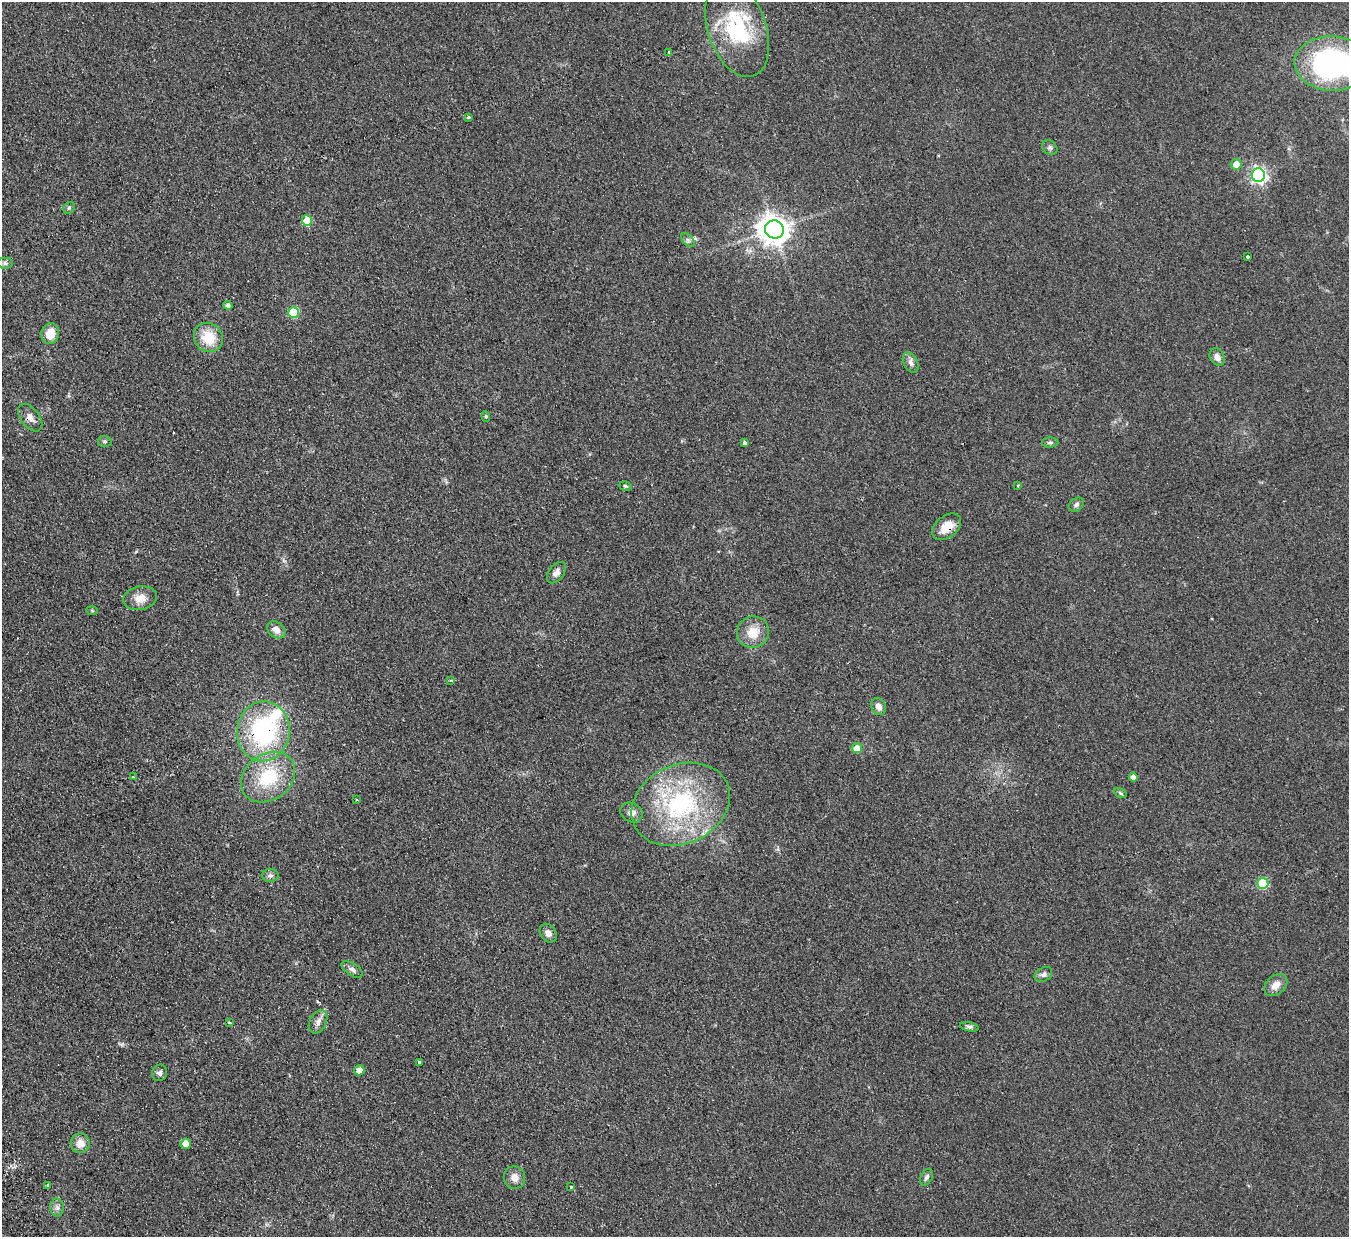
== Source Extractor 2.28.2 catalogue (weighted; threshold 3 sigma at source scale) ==
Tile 7 of 4 x 4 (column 3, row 2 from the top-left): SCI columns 2749-4095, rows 2771-4005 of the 5497 x 5414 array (HDU 1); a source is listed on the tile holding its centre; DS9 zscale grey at full resolution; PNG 1351 x 1239 px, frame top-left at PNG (2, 2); each listed source drawn as its Kron ellipse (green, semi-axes under 4 px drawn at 4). Shown black and unused: <1% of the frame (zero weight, under 2 of 3 exposures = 3% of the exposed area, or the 3 px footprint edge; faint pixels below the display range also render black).
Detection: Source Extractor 2.28.2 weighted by HDU 2 'WHT'; one run over the whole footprint, this tile lists its part. Background 0.0736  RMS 0.0095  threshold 0.0427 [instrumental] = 3 sigma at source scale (4.5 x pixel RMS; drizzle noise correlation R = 1.50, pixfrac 1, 0.05/0.05 arcsec/px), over >= 5 px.
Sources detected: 65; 2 inside a brighter listed object's ellipse — not listed separately; the other 63 listed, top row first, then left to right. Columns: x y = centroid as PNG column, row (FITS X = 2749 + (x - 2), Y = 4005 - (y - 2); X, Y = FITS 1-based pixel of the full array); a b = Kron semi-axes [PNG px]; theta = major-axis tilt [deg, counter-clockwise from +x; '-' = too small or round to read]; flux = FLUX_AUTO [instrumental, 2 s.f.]
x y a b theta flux
737 29 50 29 -71 81
669 53 4 3 - 1.6
1332 63 37 27 -2 170
468 117 3 3 - 1.7
1050 148 8 6 -37 2.6
1236 164 5 5 - 12
1258 175 7 6 - 270
69 208 6 5 - 1.6
307 221 5 5 - 29
774 229 9 9 - 1200
688 240 8 5 -45 2.4
1248 256 3 3 - 7.2
5 263 8 5 0 2.5
228 305 4 4 - 2.7
293 313 5 5 - 47
50 334 10 8 78 15
208 338 15 14 - 24
1217 357 9 7 -61 5.3
911 363 11 7 -62 4.2
486 416 5 4 - 1.3
30 418 16 9 -52 6.3
105 441 7 5 -1 1.9
745 443 4 3 - 7.1
1050 443 8 5 1 1.8
1018 485 3 2 - 1.5
625 486 6 4 -18 1.7
1076 505 8 6 35 2.5
947 527 16 10 40 13
556 573 12 7 53 4.8
140 598 17 12 11 11
92 610 6 4 -2 0.98
276 630 10 7 -37 6.5
753 632 16 15 - 16
450 681 4 3 - 1.1
879 706 9 7 -55 5.3
263 731 30 26 82 120
857 748 5 5 - 13
133 777 3 3 - 1.6
268 777 29 23 37 50
1133 777 4 4 - 5.3
1121 793 7 4 -29 1.5
356 800 3 3 - 1
681 804 51 39 24 130
632 812 11 9 -27 5.7
270 876 8 6 0 2.9
1263 883 5 5 - 59
548 933 10 7 -54 5.2
352 969 12 6 -34 3.5
1043 974 9 7 33 3.2
1276 985 13 9 41 8
229 1022 4 2 - 1.6
318 1022 12 8 62 5.2
969 1027 9 4 -10 2.3
419 1062 3 3 - 2.5
359 1070 5 5 - 8
160 1073 8 7 - 3.1
80 1143 10 9 - 10
186 1144 5 5 - 13
514 1177 11 10 - 7.2
927 1177 9 6 63 2.9
47 1185 3 3 - 1.7
571 1187 3 3 - 2.4
57 1208 9 7 -89 3.4
Overlapping masked pixels (flux is a lower limit): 4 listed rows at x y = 737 29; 30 418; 947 527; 263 731
Isophote crosses this tile's border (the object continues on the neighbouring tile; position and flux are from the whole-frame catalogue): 1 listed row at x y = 1332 63